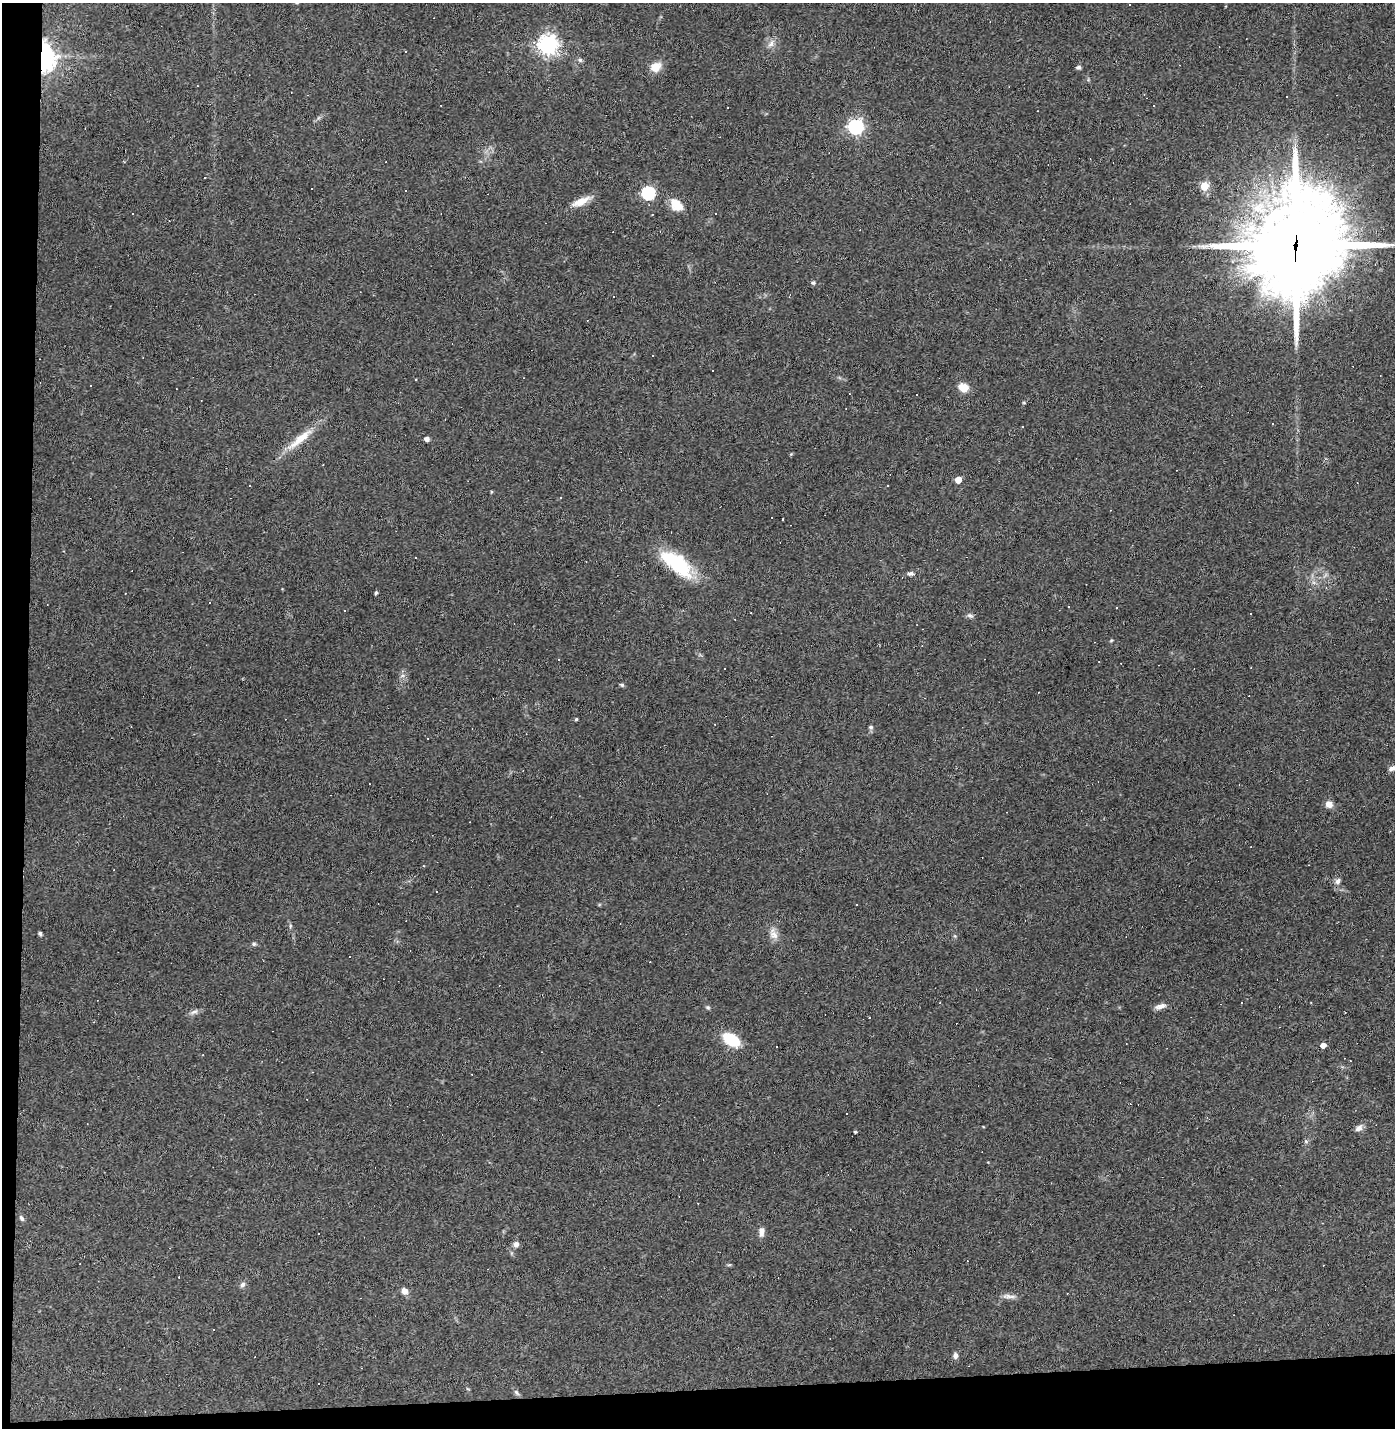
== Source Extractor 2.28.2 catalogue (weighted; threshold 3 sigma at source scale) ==
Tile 7 of 3 x 3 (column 1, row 3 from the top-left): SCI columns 33-1425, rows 1-1426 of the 4242 x 4278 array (HDU 1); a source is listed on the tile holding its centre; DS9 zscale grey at full resolution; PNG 1397 x 1430 px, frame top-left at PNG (2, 3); no overlay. Shown black and unused: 5% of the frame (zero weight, under 3 of 4 exposures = <1% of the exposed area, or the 3 px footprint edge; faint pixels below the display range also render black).
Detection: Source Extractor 2.28.2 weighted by HDU 2 'WHT'; one run over the whole footprint, this tile lists its part. Background 0.0416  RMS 0.005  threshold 0.0224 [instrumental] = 3 sigma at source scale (4.5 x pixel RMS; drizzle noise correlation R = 1.50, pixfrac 1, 0.05/0.05 arcsec/px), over >= 5 px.
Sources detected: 119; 51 cosmic-ray / hot-pixel residue — not listed; the other 68 listed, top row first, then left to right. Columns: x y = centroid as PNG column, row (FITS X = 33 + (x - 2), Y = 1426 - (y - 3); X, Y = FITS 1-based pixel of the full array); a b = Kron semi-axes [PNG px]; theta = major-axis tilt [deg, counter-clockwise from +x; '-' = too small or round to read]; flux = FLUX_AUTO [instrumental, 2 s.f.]
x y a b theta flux
548 44 7 7 - 280
771 44 11 7 56 2.5
45 57 21 14 -83 73
580 60 6 5 - 0.92
656 67 13 10 32 5.8
1078 67 6 5 - 1
856 127 6 6 - 130
1204 186 5 5 - 19
311 188 3 3 - 1.1
405 191 3 2 - 0.43
648 193 6 6 - 71
581 201 25 8 24 6.1
676 204 18 12 -46 7.1
716 214 3 3 - 1.7
1296 245 39 33 79 5800
813 283 5 4 - 0.75
653 355 3 2 - 0.75
713 370 3 3 - 0.57
963 387 10 8 -27 6
916 395 3 3 - 4.9
1024 403 5 3 - 0.44
300 439 44 9 40 11
427 439 4 4 - 2.3
958 480 5 4 - 6.9
250 485 3 3 - 1.1
783 519 3 2 - 0.4
415 558 3 2 - 0.39
677 564 43 18 -40 30
911 573 9 6 -1 1.4
376 593 4 4 - 0.79
210 603 3 3 - 9.2
1069 607 3 2 - 0.49
344 610 3 3 - 1.5
1251 613 3 2 - 0.45
970 616 9 6 -24 1.3
1111 641 5 3 - 0.48
1099 661 3 2 - 0.3
724 668 2 2 - 0.35
622 685 6 5 - 0.76
576 719 4 4 - 0.59
871 727 6 6 - 0.94
1392 768 9 6 26 1.8
1329 804 8 7 - 3.2
1338 881 9 7 60 1.8
856 905 2 2 - 0.41
290 926 6 4 72 0.64
40 933 4 4 - 0.98
774 935 15 10 -52 3.9
955 936 6 4 -72 0.6
254 944 6 5 - 0.98
1160 1006 16 6 15 2.5
708 1007 7 5 -21 0.8
194 1012 12 5 23 1.8
731 1040 14 9 -34 22
1323 1045 4 4 - 4
1359 1128 11 7 39 2.2
855 1132 3 3 - 0.7
1306 1141 6 5 - 0.9
22 1218 9 5 -58 1.2
762 1232 12 6 85 2.7
516 1244 8 7 - 1.8
179 1277 2 2 - 0.31
242 1285 7 6 - 1.4
404 1291 8 7 - 2.7
1008 1296 16 6 -8 2.4
213 1330 3 2 - 0.53
955 1356 8 6 90 1.7
516 1393 9 4 -51 1.1
Overlapping masked pixels (flux is a lower limit): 2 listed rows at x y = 45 57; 1296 245
Isophote crosses this tile's border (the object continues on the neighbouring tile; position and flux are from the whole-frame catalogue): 1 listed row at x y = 1392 768